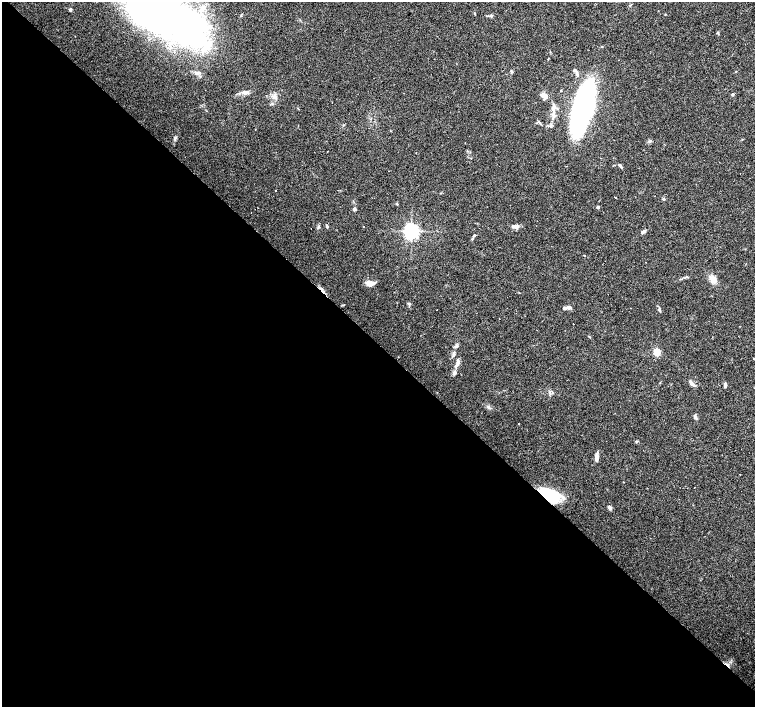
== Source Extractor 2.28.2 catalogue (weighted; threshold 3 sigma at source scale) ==
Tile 14 of 4 x 4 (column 2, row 4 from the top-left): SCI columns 1506-3010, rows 156-1565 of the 6022 x 6015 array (HDU 1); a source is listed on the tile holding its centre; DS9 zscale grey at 2 x 2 block average (1 PNG px = mean of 2 x 2 image px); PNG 757 x 709 px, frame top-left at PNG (2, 2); no overlay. Shown black and unused: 52% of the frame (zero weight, under 3 of 4 exposures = <1% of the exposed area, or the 3 px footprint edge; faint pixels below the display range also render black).
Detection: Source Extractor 2.28.2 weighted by HDU 2 'WHT'; one run over the whole footprint, this tile lists its part. Background 0.0253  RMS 0.0033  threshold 0.0148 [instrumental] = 3 sigma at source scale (4.5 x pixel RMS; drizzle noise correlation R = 1.50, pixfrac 1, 0.0396/0.0396 arcsec/px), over >= 5 px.
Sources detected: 76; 6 inside a brighter object's white glare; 9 cosmic-ray / hot-pixel residue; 1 long thin detection or spike segment (spike, bleed or trail) — not listed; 6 inside a brighter listed object's ellipse — not listed separately; the other 54 listed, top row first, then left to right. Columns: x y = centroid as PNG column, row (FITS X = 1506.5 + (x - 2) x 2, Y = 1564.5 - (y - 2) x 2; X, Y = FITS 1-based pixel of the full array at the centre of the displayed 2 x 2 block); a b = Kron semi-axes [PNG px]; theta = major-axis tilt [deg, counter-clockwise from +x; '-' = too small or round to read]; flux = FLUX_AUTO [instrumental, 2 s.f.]
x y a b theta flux
70 9 3 3 - 1.7
474 13 3 2 - 0.49
491 16 4 4 - 1
167 17 94 37 -15 330
602 47 3 3 - 0.51
548 59 3 2 - 0.39
575 70 5 3 - 0.87
512 72 3 3 - 0.81
561 90 2 2 - 0.44
244 92 9 4 2 2.7
543 95 6 5 - 3.3
732 95 3 3 - 0.92
274 96 9 3 57 2.2
332 102 2 2 - 0.25
554 107 5 4 - 2.1
583 108 46 14 75 240
553 114 7 3 85 2.4
551 126 4 3 - 1
175 138 5 3 - 1
601 158 2 2 - 0.68
566 166 2 2 - 0.5
275 191 2 2 - 0.65
663 199 4 3 - 0.78
598 207 3 2 - 1.5
354 209 2 2 - 4.1
327 226 3 3 - 1.2
363 226 2 2 - 0.8
515 226 10 4 -9 3.1
318 227 4 3 - 0.95
411 231 4 4 - 310
643 232 7 3 40 2.3
474 235 3 3 - 0.75
472 239 3 3 - 0.64
584 256 2 2 - 1.4
713 279 8 6 -61 6.4
370 283 13 5 -2 4.4
409 303 3 2 - 0.62
569 307 6 4 -5 2.9
659 309 5 3 - 1.2
573 324 2 2 - 0.37
456 346 6 3 6 1.2
657 352 3 3 - 35
454 354 6 3 86 1.4
457 363 13 4 73 3.5
692 384 11 4 -38 2.4
725 384 5 3 - 1.3
488 407 4 3 - 1.4
695 417 5 4 - 1.6
518 423 2 2 - 0.65
596 458 9 4 86 3.8
740 474 2 2 - 0.94
694 487 2 2 - 1.9
547 494 21 12 -32 31
609 507 6 4 -56 1.6
Overlapping masked pixels (flux is a lower limit): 1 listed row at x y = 547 494
Isophote crosses this tile's border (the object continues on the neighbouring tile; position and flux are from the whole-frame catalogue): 1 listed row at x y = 167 17
Diffuse or blended objects may show on this block-average render without a row.